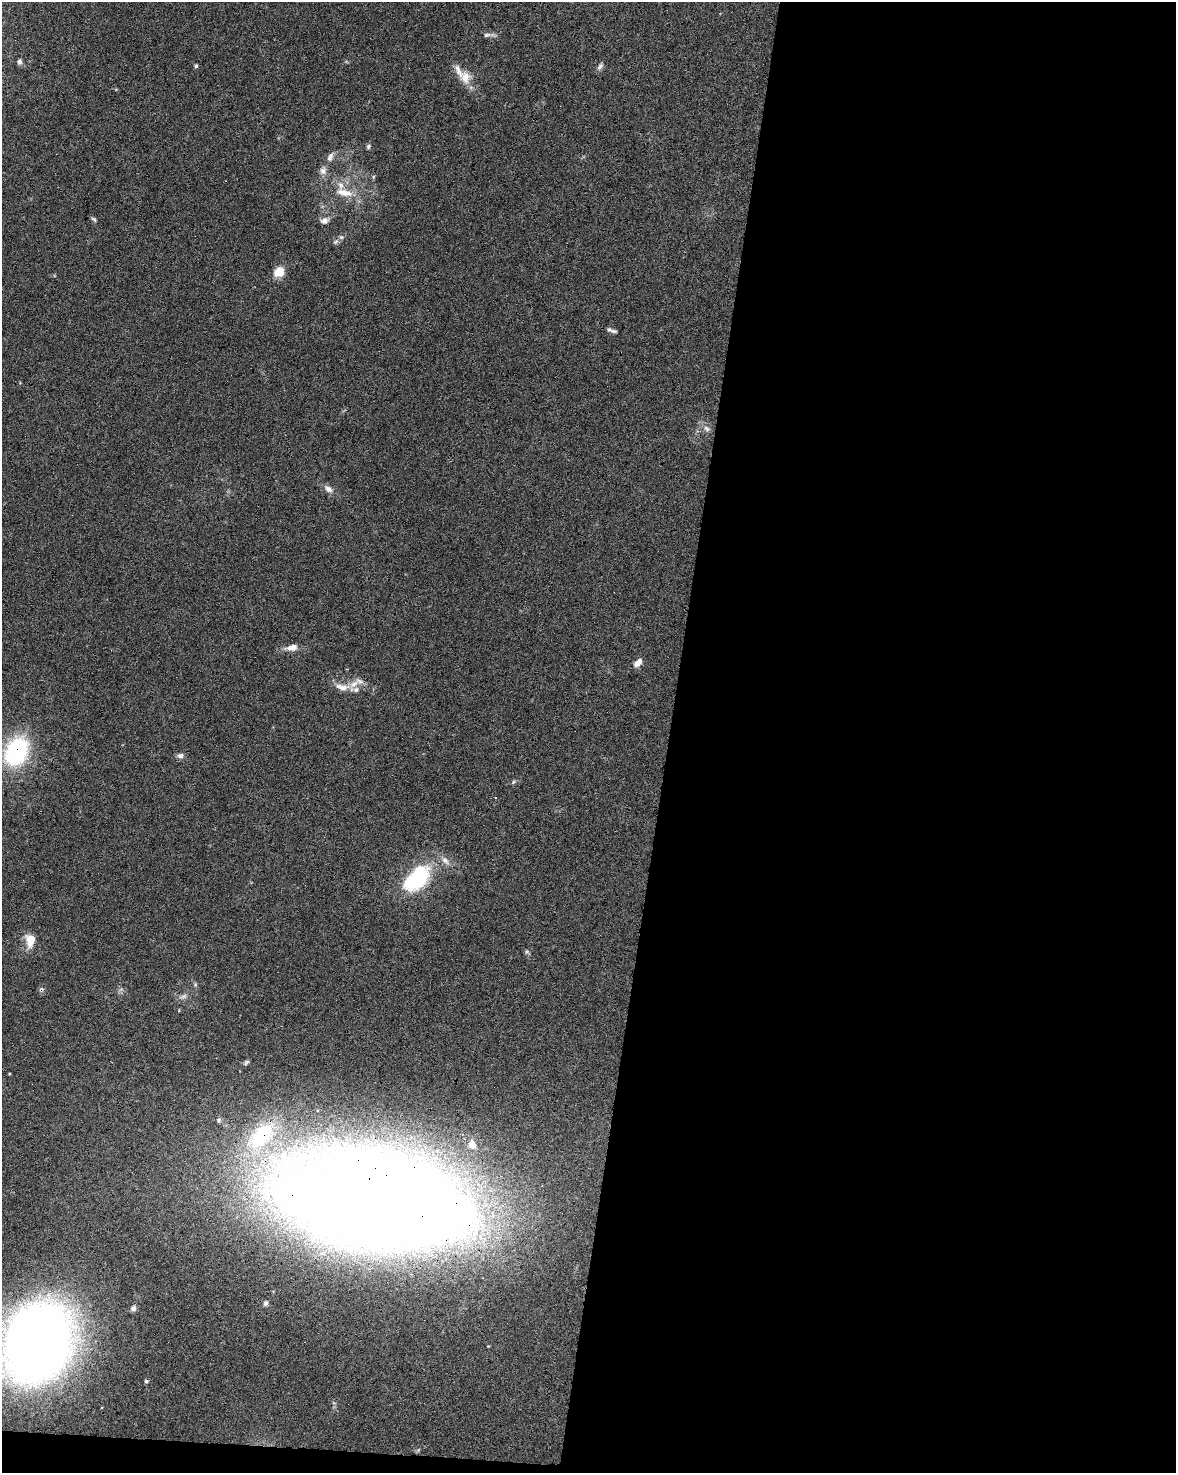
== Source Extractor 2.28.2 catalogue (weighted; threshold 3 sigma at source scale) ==
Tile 12 of 4 x 3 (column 4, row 3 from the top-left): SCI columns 3527-4700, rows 281-1751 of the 4700 x 4920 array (HDU 1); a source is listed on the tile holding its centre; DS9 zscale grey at full resolution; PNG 1178 x 1475 px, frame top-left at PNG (2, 2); no overlay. Shown black and unused: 44% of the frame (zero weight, under 3 of 6 exposures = <1% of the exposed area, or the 3 px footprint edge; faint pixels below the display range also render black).
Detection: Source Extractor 2.28.2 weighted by HDU 2 'WHT'; one run over the whole footprint, this tile lists its part. Background 0.0445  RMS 0.0036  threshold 0.0148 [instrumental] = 3 sigma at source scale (4.09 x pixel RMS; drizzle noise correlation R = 1.36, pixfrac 0.8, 0.0396/0.0396 arcsec/px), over >= 5 px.
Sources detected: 47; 2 too faint to see at this stretch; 1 inside a brighter object's white glare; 2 cosmic-ray / hot-pixel residue — not listed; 6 inside a brighter listed object's ellipse — not listed separately; the other 36 listed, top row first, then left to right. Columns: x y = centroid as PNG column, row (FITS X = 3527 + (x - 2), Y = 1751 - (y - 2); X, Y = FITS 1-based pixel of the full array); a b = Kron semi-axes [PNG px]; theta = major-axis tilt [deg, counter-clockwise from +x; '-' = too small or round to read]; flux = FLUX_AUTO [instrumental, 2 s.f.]
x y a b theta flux
487 35 10 5 12 1.1
19 61 5 5 - 1.2
196 66 5 4 - 0.51
600 66 11 6 55 1
465 78 18 14 -82 4.6
368 146 6 5 - 0.67
330 157 15 7 68 1.8
323 171 12 9 75 2
344 193 25 10 -12 5.8
94 219 8 5 -44 0.65
324 220 10 8 26 1.8
336 242 8 6 43 0.83
279 272 12 10 41 4.8
613 331 8 4 -1 0.71
707 429 11 7 -35 1.7
328 489 13 7 -35 2
292 647 17 8 9 3
638 663 12 7 47 2.3
342 687 22 10 -5 4
16 751 32 23 64 36
180 756 10 7 5 1.2
513 782 6 4 47 0.51
496 797 3 3 - 0.65
445 860 15 8 -48 2.3
419 872 35 21 -82 20
30 940 18 12 -86 4.8
195 984 6 4 -73 0.5
247 1062 8 5 60 0.63
218 1120 7 6 - 0.74
261 1136 50 27 43 31
472 1144 12 9 -71 3.5
372 1199 125 55 -9 1600
266 1303 7 5 66 0.79
133 1308 6 6 - 1.2
38 1343 56 44 65 450
146 1381 4 4 - 0.59
Overlapping masked pixels (flux is a lower limit): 4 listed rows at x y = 16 751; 261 1136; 372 1199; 38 1343
Isophote crosses this tile's border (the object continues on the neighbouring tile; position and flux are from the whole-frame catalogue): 1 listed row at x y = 38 1343